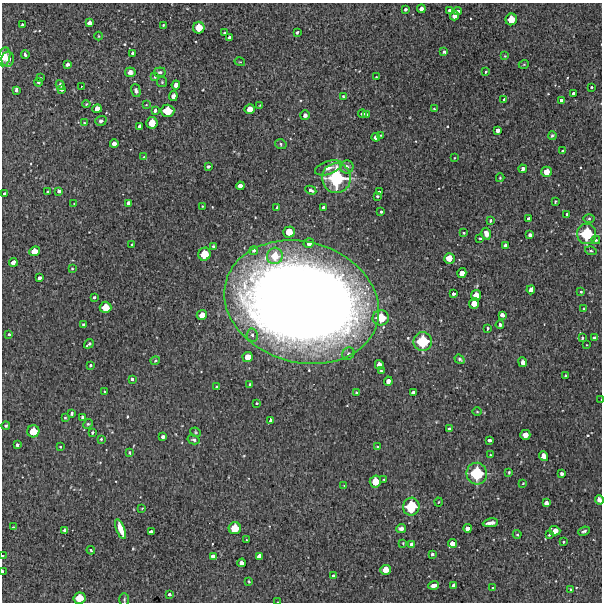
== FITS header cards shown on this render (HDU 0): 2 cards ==
NAXIS1  =                  600 / Width of image
NAXIS2  =                  600 / Height of image

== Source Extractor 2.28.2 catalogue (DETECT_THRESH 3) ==
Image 600 x 600 px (HDU 0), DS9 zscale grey, 1 PNG px = 1 image px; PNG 604 x 604 px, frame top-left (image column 1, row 600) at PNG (2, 3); each listed source drawn as its Kron ellipse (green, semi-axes under 4 px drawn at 4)
Background 3630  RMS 210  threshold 644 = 3 sigma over >= 5 px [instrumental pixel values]
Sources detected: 222; all 222 listed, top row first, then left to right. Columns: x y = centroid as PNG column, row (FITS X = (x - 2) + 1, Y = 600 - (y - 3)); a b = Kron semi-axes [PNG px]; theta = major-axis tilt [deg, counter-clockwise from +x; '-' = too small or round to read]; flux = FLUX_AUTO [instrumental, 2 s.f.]
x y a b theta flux
405 9 3 3 - 2.7e+04
421 9 4 4 - 8.7e+04
449 10 4 3 - 5.9e+04
458 11 4 4 - 7.5e+04
455 16 5 4 - 1.3e+05
511 19 6 5 - 2.8e+05
89 23 4 4 - 6.8e+04
22 25 3 3 - 4.2e+04
163 25 3 2 - 1.3e+04
199 28 6 5 - 2.8e+05
297 32 4 3 - 3.2e+04
224 33 3 2 - 1.5e+04
99 36 4 3 - 1.2e+04
229 37 3 3 - 2.8e+04
444 52 4 3 - 3.5e+04
133 53 3 3 - 3.2e+04
25 55 4 3 - 3.1e+04
505 56 4 3 - 1.2e+04
4 57 9 6 76 1.5e+05
8 59 7 6 - 1.2e+05
240 62 5 3 - 1.3e+04
67 64 4 3 - 6.3e+04
524 64 5 3 - 1.2e+04
130 72 5 5 - 5.5e+04
160 72 6 5 - 3.2e+04
486 72 3 3 - 1.9e+04
155 77 4 3 - 1.5e+04
376 77 3 2 - 9.7e+03
40 78 3 2 - 1.5e+04
38 82 4 4 - 2.5e+04
162 82 5 5 - 1.7e+04
60 85 5 4 - 4.7e+04
176 85 4 4 - 8.7e+04
81 86 2 2 - 8.6e+03
591 87 3 2 - 1.4e+04
61 89 4 4 - 6.7e+04
16 90 4 3 - 4.3e+04
136 91 6 4 -72 3.9e+04
573 93 3 3 - 4.1e+04
173 96 5 4 - 5.1e+04
343 97 4 3 - 1.5e+04
504 100 4 3 - 3.9e+04
561 100 4 3 - 4.9e+04
86 104 4 2 - 1.1e+04
146 105 3 2 - 1.0e+04
260 105 4 3 - 1.2e+04
97 109 5 4 - 1.3e+05
250 109 5 4 - 1.6e+05
434 109 3 2 - 1.4e+04
155 110 4 3 - 4.9e+04
167 111 7 6 - 3.6e+05
363 114 4 3 - 5.3e+04
305 115 5 4 - 4.4e+04
367 115 3 3 - 3.1e+04
101 121 6 5 - 4.3e+04
84 123 3 3 - 1.5e+04
152 123 6 5 - 2.5e+05
140 126 4 4 - 6.8e+04
498 130 4 4 - 7.4e+04
380 135 3 3 - 1.7e+04
552 136 4 4 - 2.2e+04
376 137 4 4 - 6.7e+04
114 144 4 4 - 8.3e+04
281 144 6 5 - 2.5e+04
563 151 4 3 - 4.3e+04
144 157 4 2 - 9.4e+03
454 158 3 2 - 1.0e+04
208 166 4 3 - 3.8e+04
347 167 6 6 - 6.8e+04
329 168 14 6 19 1.0e+05
523 169 4 3 - 4.7e+04
547 172 5 5 - 2.0e+05
336 178 15 14 - 1.2e+06
500 178 4 3 - 1.5e+04
240 186 4 4 - 1.2e+05
311 190 6 4 -26 3.7e+04
59 191 4 4 - 4.2e+04
379 191 3 3 - 2.6e+04
48 192 3 3 - 2.7e+04
5 193 3 3 - 3.5e+04
377 196 3 3 - 2.2e+04
555 202 3 3 - 1.5e+04
74 203 3 2 - 8.3e+03
129 203 4 4 - 6.0e+04
202 206 3 2 - 9.3e+03
323 207 3 3 - 3.8e+04
277 208 3 3 - 2.0e+04
381 212 3 3 - 1.7e+04
567 214 3 2 - 1.8e+04
529 219 4 3 - 4.7e+04
589 219 5 3 - 1.8e+04
490 221 3 2 - 1.7e+04
289 232 6 5 - 2.7e+05
464 233 3 2 - 1.5e+04
486 234 6 4 -74 8.3e+04
587 234 10 9 - 7.3e+05
530 235 4 4 - 7.2e+04
480 238 3 2 - 1.6e+04
596 240 4 4 - 2.0e+04
309 243 5 4 - 8.5e+04
132 244 3 3 - 2.7e+04
505 245 3 3 - 3.4e+04
213 246 3 3 - 3.1e+04
254 250 4 4 - 4.3e+04
34 251 5 5 - 1.9e+05
591 251 6 4 -16 2.0e+04
204 254 6 6 - 3.4e+05
275 256 8 7 - 3.0e+05
449 258 5 5 - 2.0e+05
13 262 4 4 - 8.8e+04
72 269 4 3 - 1.4e+04
462 273 5 4 - 1.5e+05
40 278 4 3 - 6.9e+04
531 290 4 4 - 9.2e+04
581 292 4 3 - 1.4e+04
453 294 3 3 - 4.6e+04
476 296 5 5 - 2.0e+05
94 297 3 3 - 3.3e+04
302 302 78 60 -16 3.2e+07
474 303 5 5 - 1.8e+05
106 307 6 5 - 2.6e+05
584 309 3 3 - 1.3e+04
202 315 5 4 - 1.7e+05
502 315 4 4 - 7.7e+04
381 318 8 7 - 4.2e+05
83 325 4 4 - 2.4e+04
500 325 4 3 - 2.7e+04
487 328 3 3 - 3.1e+04
9 334 3 3 - 1.7e+04
252 335 6 5 - 5.6e+04
582 338 3 3 - 2.3e+04
594 338 4 4 - 3.6e+04
423 342 9 9 - 6.8e+05
89 344 5 3 - 3.9e+04
587 345 3 2 - 8.9e+03
348 354 6 5 - 3.7e+04
248 357 5 5 - 2.0e+05
460 359 5 4 - 2.3e+04
155 361 4 3 - 1.6e+04
523 362 5 4 - 7.2e+04
90 365 3 3 - 2.4e+04
379 365 4 4 - 1.1e+05
381 371 3 2 - 1.2e+04
565 376 3 2 - 1.6e+04
132 379 4 3 - 3.2e+04
388 381 4 4 - 8.0e+04
250 384 3 3 - 2.0e+04
217 387 3 2 - 2.0e+04
104 391 2 2 - 1.3e+04
413 392 4 3 - 4.6e+04
357 393 3 3 - 2.5e+04
601 399 3 2 - 1.0e+04
257 403 3 2 - 1.7e+04
477 412 4 3 - 1.2e+04
72 413 4 3 - 2.7e+04
82 417 4 3 - 2.8e+04
65 418 3 3 - 1.6e+04
271 420 4 4 - 6.8e+04
88 424 5 4 - 2.1e+04
6 426 4 4 - 2.0e+04
449 429 4 3 - 4.6e+04
33 431 6 6 - 3.6e+05
92 432 3 3 - 2.8e+04
196 432 6 4 -24 1.9e+04
525 435 5 5 - 1.7e+05
163 437 4 3 - 4.8e+04
101 439 3 3 - 2.3e+04
193 440 6 4 -15 2.9e+04
490 440 4 3 - 5.7e+04
17 445 3 3 - 3.9e+04
60 447 3 3 - 1.6e+04
378 447 3 3 - 2.0e+04
129 453 3 3 - 2.3e+04
490 455 3 2 - 1.4e+04
544 456 5 4 - 1.6e+05
509 472 4 3 - 1.4e+04
477 474 11 10 - 7.9e+05
562 474 4 4 - 5.6e+04
384 479 3 2 - 1.5e+04
375 481 6 5 - 3.1e+05
523 483 3 2 - 1.0e+04
344 486 3 3 - 1.0e+04
599 500 5 4 - 6.6e+04
439 502 4 3 - 9.9e+03
546 503 4 4 - 7.4e+04
411 507 9 8 - 6.2e+05
142 508 3 2 - 9.4e+03
490 523 8 3 7 8.9e+04
13 527 3 3 - 1.5e+04
235 528 6 6 - 3.2e+05
467 528 4 4 - 9.6e+04
121 529 11 4 -69 2.4e+05
401 529 5 4 - 4.5e+04
64 530 3 3 - 3.7e+04
555 531 5 4 - 1.3e+05
584 531 6 3 21 2.7e+04
151 532 4 4 - 7.6e+04
517 534 4 4 - 1.5e+04
549 535 3 3 - 1.5e+04
247 540 3 3 - 1.7e+04
563 541 3 3 - 2.5e+04
403 543 3 3 - 1.2e+04
453 543 4 4 - 1.2e+05
411 544 4 4 - 6.7e+04
91 550 4 3 - 1.8e+04
432 554 3 3 - 2.3e+04
3 556 3 2 - 2.4e+04
213 556 4 4 - 6.8e+04
259 556 4 4 - 7.7e+04
242 563 4 4 - 9.4e+04
385 570 5 5 - 1.8e+05
3 571 3 2 - 3.3e+04
334 576 4 3 - 4.3e+04
249 581 4 3 - 1.3e+04
433 585 5 4 - 1.1e+05
453 585 3 3 - 3.5e+04
493 588 3 2 - 1.1e+04
571 589 4 3 - 1.6e+04
169 595 4 3 - 3.6e+04
79 598 6 5 - 3.0e+05
124 600 6 5 - 2.3e+04
278 602 3 2 - 1.1e+04
At the frame edge (FLAGS 8, measured only in part): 6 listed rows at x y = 601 399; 599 500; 3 556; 3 571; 79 598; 278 602

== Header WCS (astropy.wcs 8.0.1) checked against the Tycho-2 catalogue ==
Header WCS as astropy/WCSLIB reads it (CRVAL/CRPIX/CD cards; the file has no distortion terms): RA---TAN/DEC--TAN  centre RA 03:23:56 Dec -36:28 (50.98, -36.46 deg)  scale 2 arcsec/px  FOV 20.0' x 20.0'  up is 0 deg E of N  parity normal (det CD < 0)
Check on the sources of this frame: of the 60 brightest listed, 5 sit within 2.0 arcsec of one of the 6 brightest Tycho-2 stars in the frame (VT <= 12.09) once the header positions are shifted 1.59 arcsec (1.59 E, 0.06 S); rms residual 0.42 arcsec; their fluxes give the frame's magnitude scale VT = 26.28 - 2.5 log10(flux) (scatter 0.21 mag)
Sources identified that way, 5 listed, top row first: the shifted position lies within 2.0 arcsec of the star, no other Tycho-2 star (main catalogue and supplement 1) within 4.0 arcsec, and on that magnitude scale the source's flux lands within +1.5 / -3 mag of the star's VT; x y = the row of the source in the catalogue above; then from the Tycho-2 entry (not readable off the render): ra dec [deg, ICRS J2000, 3 dp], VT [Tycho-2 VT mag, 2 dp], TYC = Tycho-2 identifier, HIP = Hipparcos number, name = IAU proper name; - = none
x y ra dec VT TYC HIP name
336 178 50.962 -36.395 10.77 7026-294-1 - -
587 234 50.788 -36.426 11.61 7026-266-1 - -
423 342 50.902 -36.486 12.09 7026-247-1 - -
477 474 50.864 -36.560 11.54 7026-276-1 - -
411 507 50.910 -36.578 12.01 7026-289-1 - -